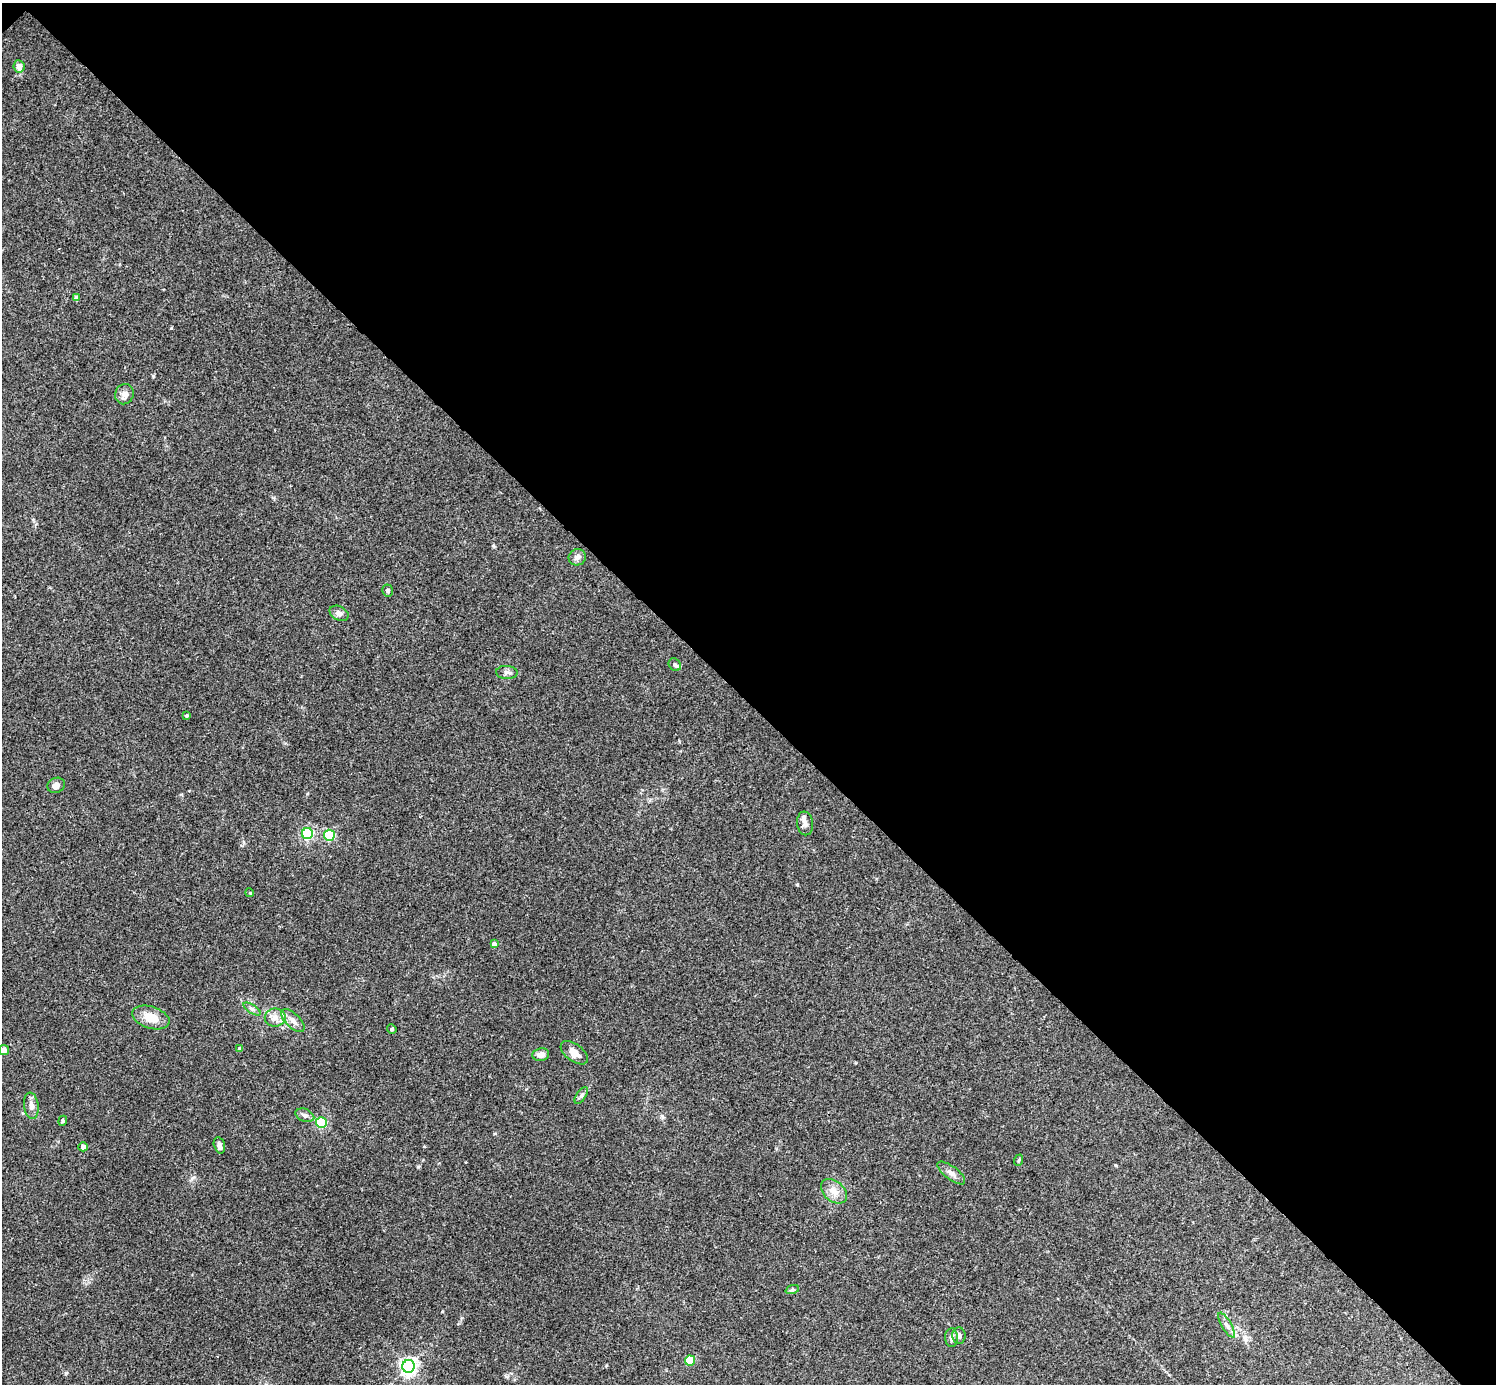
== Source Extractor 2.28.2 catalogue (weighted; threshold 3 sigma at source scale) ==
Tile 3 of 4 x 4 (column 3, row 1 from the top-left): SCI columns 2997-4490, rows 4449-5830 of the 5988 x 5988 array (HDU 1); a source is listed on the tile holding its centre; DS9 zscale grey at full resolution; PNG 1498 x 1386 px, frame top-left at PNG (2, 3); each listed source drawn as its Kron ellipse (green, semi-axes under 4 px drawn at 4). Shown black and unused: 51% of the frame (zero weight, under 3 of 4 exposures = <1% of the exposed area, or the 3 px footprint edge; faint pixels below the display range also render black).
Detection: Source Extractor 2.28.2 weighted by HDU 2 'WHT'; one run over the whole footprint, this tile lists its part. Background 0.0533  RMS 0.005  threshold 0.0225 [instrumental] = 3 sigma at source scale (4.5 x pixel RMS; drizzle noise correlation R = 1.50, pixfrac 1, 0.05/0.05 arcsec/px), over >= 5 px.
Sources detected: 42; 2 inside a brighter listed object's ellipse — not listed separately; the other 40 listed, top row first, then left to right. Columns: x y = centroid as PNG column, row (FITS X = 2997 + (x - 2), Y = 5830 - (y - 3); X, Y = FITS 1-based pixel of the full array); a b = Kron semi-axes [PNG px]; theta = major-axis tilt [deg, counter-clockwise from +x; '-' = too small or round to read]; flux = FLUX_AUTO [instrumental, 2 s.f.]
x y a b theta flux
19 66 6 5 - 3.6
76 298 4 4 - 2
124 394 10 9 - 2.5
577 557 9 8 - 2.1
388 590 6 5 - 0.8
339 613 10 7 -27 1.8
675 665 7 5 -45 0.9
507 672 11 6 -3 1.8
187 715 3 3 - 0.89
56 785 9 7 25 2.6
805 823 12 8 -81 2.4
307 834 5 5 - 61
329 835 5 5 - 41
250 893 4 3 - 0.48
494 944 4 4 - 2.5
252 1009 10 4 -32 1.3
275 1017 10 9 - 3.5
151 1018 19 11 -17 7.7
293 1021 15 7 -44 3.3
392 1029 5 4 - 0.65
240 1049 4 4 - 2.1
4 1050 5 5 - 2.4
574 1053 16 8 -36 4.8
541 1054 8 6 9 2.8
581 1095 9 4 55 1.2
31 1106 13 7 -82 2.9
305 1115 10 6 -22 1.7
63 1121 5 4 - 0.74
321 1123 5 5 - 39
219 1145 8 5 -75 1.7
83 1147 4 4 - 2.1
1019 1160 6 3 71 0.53
951 1173 16 6 -37 2.8
834 1191 15 10 -40 4.9
792 1290 7 4 19 0.76
1227 1325 14 5 -59 2
959 1336 8 6 -85 1.9
951 1338 9 6 -88 1.8
690 1360 5 5 - 21
409 1366 6 6 - 180
Unlisted compact peaks at least as high as the median listed source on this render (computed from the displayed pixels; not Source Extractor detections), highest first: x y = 171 328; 418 1167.